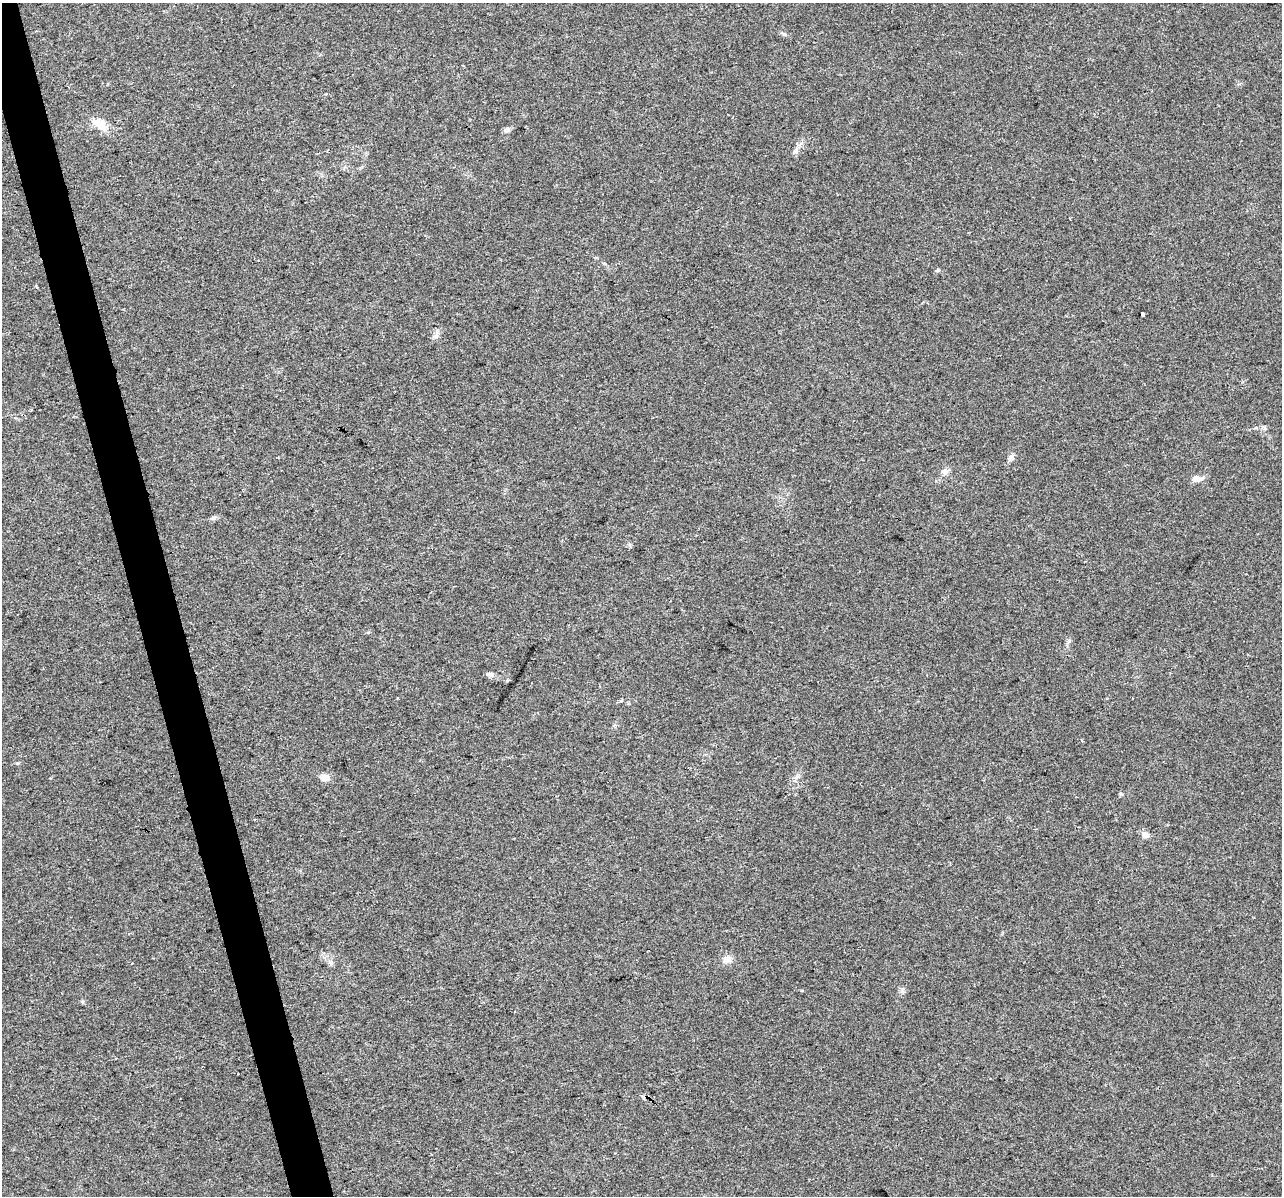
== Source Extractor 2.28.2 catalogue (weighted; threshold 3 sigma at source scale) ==
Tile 11 of 4 x 4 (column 3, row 3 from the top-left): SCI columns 2559-3838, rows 1286-2479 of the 5117 x 4912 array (HDU 1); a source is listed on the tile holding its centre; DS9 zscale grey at full resolution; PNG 1284 x 1198 px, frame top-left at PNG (2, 3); no overlay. Shown black and unused: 3% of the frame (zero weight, under 2 of 3 exposures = <1% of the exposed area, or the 3 px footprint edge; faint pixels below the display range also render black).
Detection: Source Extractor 2.28.2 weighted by HDU 2 'WHT'; one run over the whole footprint, this tile lists its part. Background 0.0308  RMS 0.0062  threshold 0.028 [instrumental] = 3 sigma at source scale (4.5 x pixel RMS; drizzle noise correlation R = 1.50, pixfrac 1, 0.0396/0.0396 arcsec/px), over >= 5 px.
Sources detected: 21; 1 cosmic-ray / hot-pixel residue — not listed; the other 20 listed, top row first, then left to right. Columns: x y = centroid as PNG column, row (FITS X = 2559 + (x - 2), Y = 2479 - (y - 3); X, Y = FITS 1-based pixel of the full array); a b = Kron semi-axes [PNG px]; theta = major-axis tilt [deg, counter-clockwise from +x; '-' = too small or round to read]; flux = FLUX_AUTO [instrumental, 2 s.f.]
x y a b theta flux
100 124 19 10 -33 10
507 130 9 6 30 2.1
795 151 9 6 56 2
938 270 6 5 - 1
1142 314 3 3 - 9.2
436 336 7 5 47 1.7
1011 457 10 6 49 2.5
945 471 9 7 0 2.9
1196 479 15 7 7 4
213 518 6 5 - 1.2
1069 641 6 5 - 1.3
489 674 9 5 8 1.6
621 701 3 3 - 18
17 763 6 4 1 0.75
796 777 7 4 71 1.4
325 778 12 10 -15 3.8
255 819 3 2 - 0.49
1145 835 11 7 -36 3
727 959 11 8 -1 3.9
331 962 7 4 72 1.3
Unlisted compact peaks at least as high as the median listed source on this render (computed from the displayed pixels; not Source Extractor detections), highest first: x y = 784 34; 1121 794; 82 1001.